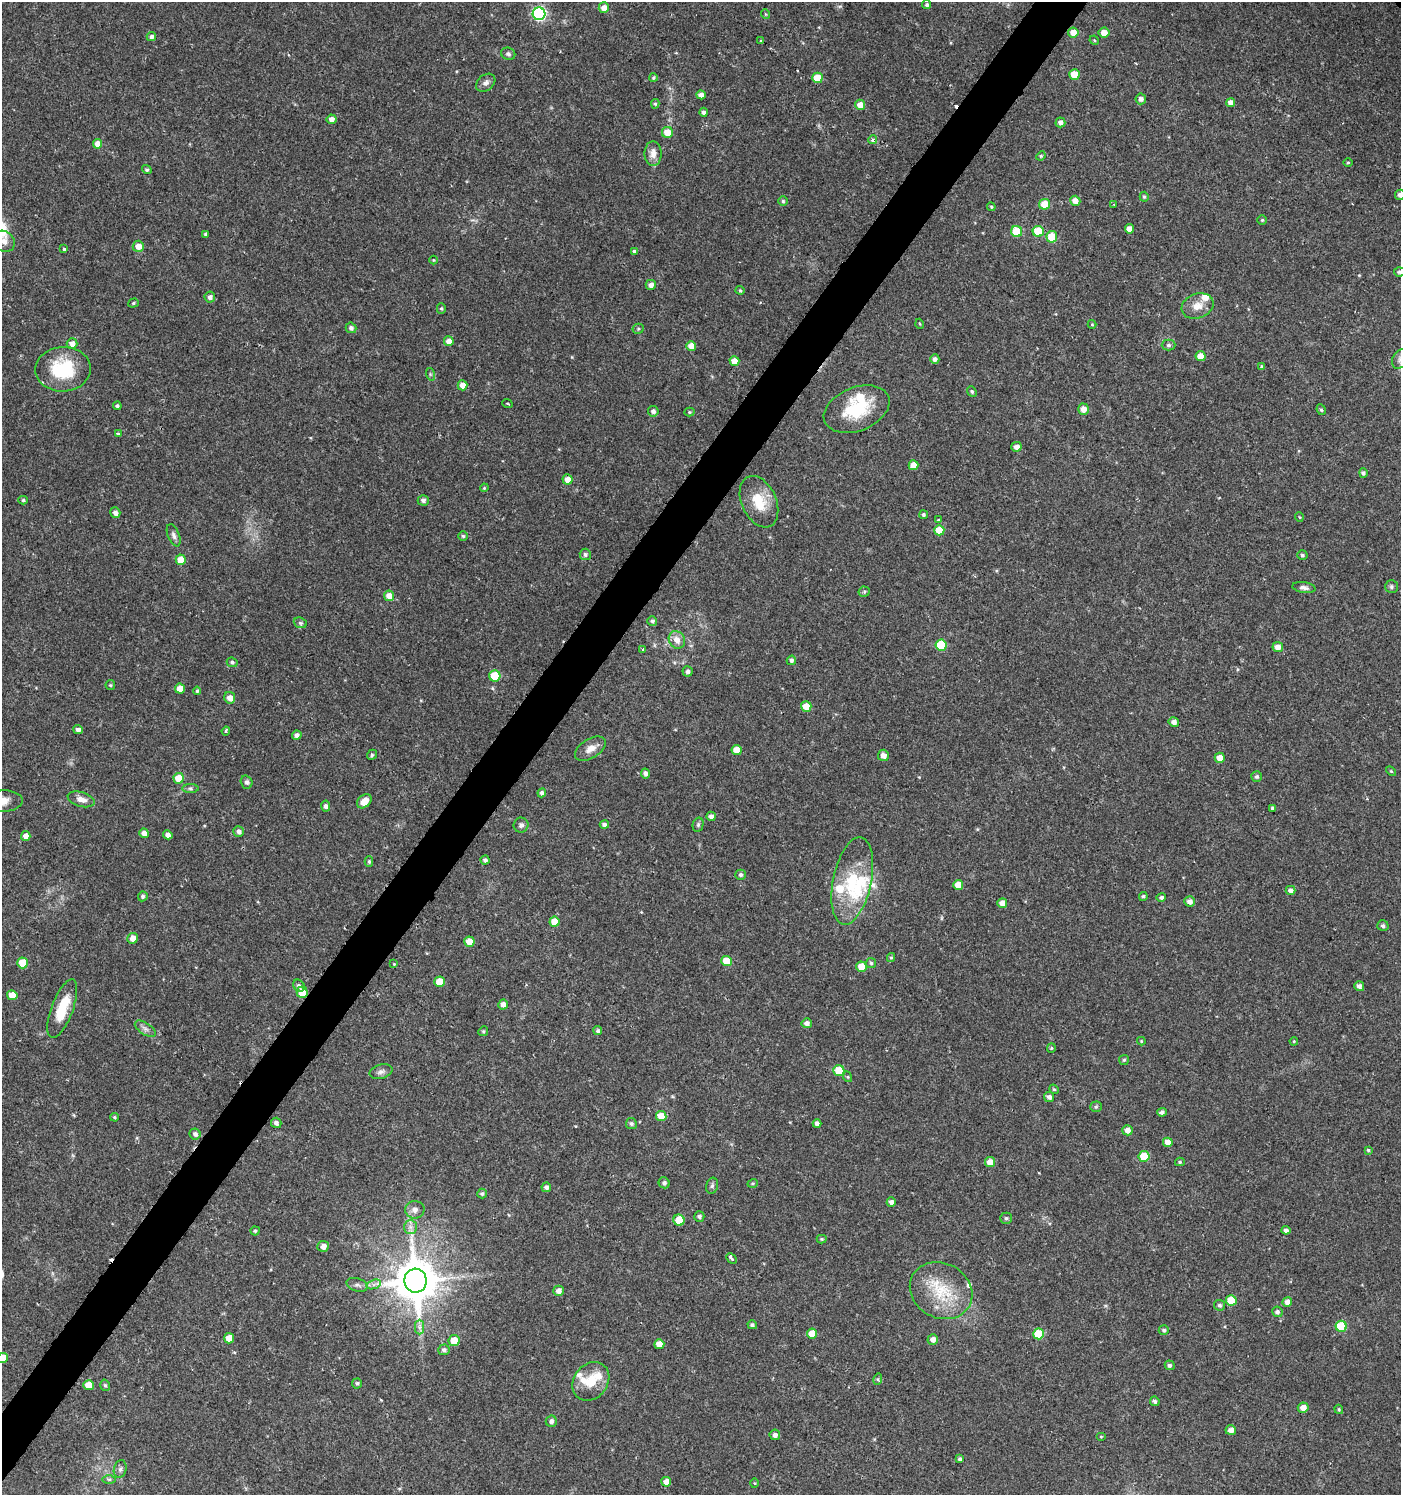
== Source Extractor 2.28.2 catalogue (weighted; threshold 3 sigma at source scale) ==
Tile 7 of 4 x 4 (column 3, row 2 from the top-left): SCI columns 3043-4441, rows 2990-4482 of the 6032 x 6001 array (HDU 1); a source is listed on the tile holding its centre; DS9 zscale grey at full resolution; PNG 1403 x 1497 px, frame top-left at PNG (2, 2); each listed source drawn as its Kron ellipse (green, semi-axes under 4 px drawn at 4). Shown black and unused: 4% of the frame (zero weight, under 2 of 3 exposures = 1% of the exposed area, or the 3 px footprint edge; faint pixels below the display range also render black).
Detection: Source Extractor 2.28.2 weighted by HDU 2 'WHT'; one run over the whole footprint, this tile lists its part. Background 0.025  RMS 0.0041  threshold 0.0186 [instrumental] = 3 sigma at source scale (4.5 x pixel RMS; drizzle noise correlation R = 1.50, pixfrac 1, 0.0396/0.0396 arcsec/px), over >= 5 px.
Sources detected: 267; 3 cosmic-ray / hot-pixel residue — neither listed nor drawn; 9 inside a brighter listed object's ellipse — not listed separately; the other 255 listed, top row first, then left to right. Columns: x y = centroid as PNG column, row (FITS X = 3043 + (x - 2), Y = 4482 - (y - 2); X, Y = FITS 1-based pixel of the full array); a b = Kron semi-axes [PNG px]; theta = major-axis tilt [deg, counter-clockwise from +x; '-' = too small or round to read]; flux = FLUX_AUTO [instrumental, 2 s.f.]
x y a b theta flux
927 5 5 4 - 0.8
604 8 5 5 - 3.5
539 14 6 6 - 73
765 14 5 3 - 0.38
1073 32 5 5 - 4
1104 33 5 5 - 3.2
151 37 4 4 - 1.5
1094 40 5 4 - 0.47
760 41 4 3 - 0.43
508 54 7 6 - 0.98
1074 75 5 5 - 6.8
653 77 4 4 - 0.54
817 78 5 5 - 10
486 83 11 7 39 1.7
701 95 4 4 - 2.7
1141 99 5 5 - 1.7
1231 103 4 4 - 2.8
655 104 5 4 - 0.61
860 105 5 5 - 4.9
704 112 4 4 - 1.1
331 119 5 5 - 2.4
1060 122 5 5 - 1.6
667 132 5 5 - 6.3
872 140 4 4 - 0.82
97 144 5 4 - 4
653 154 12 8 -89 3.2
1041 156 5 4 - 0.52
1348 162 5 3 - 0.42
147 170 5 4 - 0.69
1400 195 5 5 - 1.6
1144 197 5 4 - 0.68
783 201 5 5 - 0.67
1075 201 5 4 - 3.1
1045 204 5 5 - 6.6
1114 204 3 2 - 0.3
991 207 4 4 - 0.5
1262 220 5 5 - 0.53
1130 229 5 4 - 2.8
1017 231 5 5 - 15
1038 231 5 5 - 15
205 234 3 3 - 0.59
1052 237 6 5 - 9.6
4 241 11 9 -45 2.9
138 246 6 5 - 4
64 249 3 3 - 1.1
634 251 4 3 - 1.6
433 260 4 3 - 0.31
1399 272 5 4 - 0.82
651 285 5 5 - 1.9
740 290 4 4 - 0.49
210 297 5 5 - 1.4
133 303 5 4 - 0.6
1198 306 16 12 20 4.8
441 308 5 4 - 0.61
920 324 5 3 - 0.34
1092 324 4 4 - 0.39
351 328 5 5 - 1.2
638 329 5 5 - 0.6
449 341 5 4 - 2.9
72 344 5 5 - 2.8
1169 345 7 5 0 0.95
691 346 5 5 - 5
1201 356 5 5 - 4.4
935 359 5 4 - 1.3
1400 359 10 7 57 1.7
734 361 5 5 - 4.7
1261 367 3 3 - 0.54
63 369 28 22 3 23
430 374 6 4 -72 0.57
462 385 5 5 - 3.5
972 391 6 4 -50 0.68
507 403 5 2 - 0.43
117 406 4 4 - 0.82
857 409 34 21 22 21
1083 409 5 5 - 3.4
1321 410 5 4 - 0.69
653 411 5 5 - 1.3
689 412 5 4 - 0.49
118 434 3 3 - 1.1
1016 447 5 5 - 2.1
913 465 5 5 - 4.4
1363 473 5 4 - 0.89
567 479 5 5 - 3.9
484 488 4 3 - 0.39
23 500 5 4 - 0.63
423 500 5 5 - 1.4
759 502 27 17 -66 11
115 513 5 5 - 1.6
924 515 4 4 - 0.76
1299 517 5 3 - 0.34
938 520 4 3 - 0.46
939 530 5 5 - 7.4
174 535 11 5 -67 1.5
463 536 5 5 - 0.6
585 554 6 5 - 1
1302 555 5 5 - 0.79
181 560 5 5 - 6.9
1391 587 6 6 - 0.85
1304 588 12 5 -8 1.5
864 592 5 5 - 0.67
389 596 5 5 - 4.2
652 621 5 5 - 0.94
300 623 7 5 -22 0.83
677 640 9 7 -56 3.3
941 645 5 5 - 21
1278 647 5 5 - 2.6
643 650 3 3 - 1.5
791 660 5 4 - 1.1
232 662 5 4 - 0.78
688 671 5 5 - 1.4
495 676 5 5 - 15
110 685 5 4 - 0.53
180 689 5 5 - 5.3
197 691 4 4 - 0.6
230 698 6 5 - 3
806 706 5 5 - 6
1174 722 5 5 - 1.8
78 730 4 4 - 1.6
226 731 4 3 - 0.92
297 735 5 4 - 1.6
590 749 17 9 32 3.8
737 750 5 5 - 4.8
372 755 5 4 - 0.57
883 755 6 5 - 2.3
1220 758 5 5 - 4
1391 771 6 3 -44 0.45
645 773 5 4 - 1.6
1257 776 5 5 - 0.89
179 778 5 5 - 8.9
247 782 7 5 -72 1.1
190 789 8 4 0 0.84
542 793 4 4 - 1.2
81 799 14 7 -16 2.8
3 801 19 10 2 5.2
364 801 8 6 41 3.8
325 806 5 4 - 1.3
1272 808 3 3 - 0.78
711 816 5 4 - 1.6
604 824 4 4 - 1.2
521 825 7 7 - 1.4
698 825 7 5 76 0.81
238 831 5 5 - 1.5
144 833 5 4 - 2.3
168 835 5 4 - 1.8
26 836 5 5 - 3
485 860 4 4 - 1.1
369 861 5 4 - 0.67
741 875 5 5 - 1.1
852 881 44 19 78 22
958 885 5 5 - 5.7
1290 890 5 4 - 1.6
143 896 5 4 - 0.79
1143 896 4 4 - 0.73
1161 897 5 4 - 0.99
1190 901 5 5 - 1.9
1002 903 5 5 - 3
554 922 5 5 - 7.6
1383 926 5 5 - 0.91
133 938 5 5 - 3.6
469 942 5 5 - 5.3
891 957 4 4 - 0.48
726 961 5 5 - 6.8
23 963 5 5 - 10
871 963 5 5 - 0.67
394 964 3 3 - 0.33
862 967 5 5 - 7.7
439 982 5 5 - 7.4
299 986 6 5 - 1
1359 986 5 5 - 1.5
302 992 5 5 - 13
12 995 5 5 - 4.7
503 1004 5 5 - 2.3
62 1009 31 10 69 12
807 1023 5 5 - 1.7
145 1029 12 6 -33 1.6
483 1031 5 4 - 0.58
598 1031 4 4 - 0.82
1141 1041 4 4 - 0.39
1294 1041 4 3 - 0.34
1051 1048 5 4 - 0.51
1124 1060 5 4 - 0.61
839 1071 5 5 - 11
381 1072 12 7 17 1.6
848 1077 5 3 - 0.47
1054 1089 5 4 - 0.57
1049 1097 5 5 - 1.4
1096 1107 5 5 - 0.64
1162 1112 5 4 - 1.3
661 1116 5 5 - 6.4
115 1117 4 3 - 0.5
276 1123 5 5 - 1.3
631 1124 5 5 - 0.91
817 1124 4 4 - 1.8
1128 1130 5 5 - 2.4
195 1134 5 5 - 1.4
1168 1142 5 4 - 3.6
1368 1150 4 4 - 0.54
1144 1156 5 5 - 11
990 1162 5 5 - 3.8
1180 1162 5 4 - 0.55
664 1183 5 5 - 1.2
753 1183 5 3 - 0.5
712 1186 8 6 73 0.92
546 1187 5 4 - 1.3
482 1194 5 4 - 0.83
891 1202 4 4 - 1.6
415 1210 9 9 - 2.3
699 1216 5 5 - 1.1
1006 1218 6 5 - 0.81
679 1220 5 5 - 9.1
410 1227 7 6 - 1.5
1286 1230 4 4 - 1.4
255 1231 4 4 - 0.69
822 1239 5 4 - 0.5
323 1246 6 5 - 2.6
731 1259 6 3 -45 3.7
416 1281 12 11 - 1700
374 1284 7 4 19 1.2
357 1285 11 6 -16 1.6
558 1291 5 5 - 2.3
941 1291 32 27 -29 19
1231 1300 5 5 - 10
1287 1302 5 5 - 2.6
1219 1305 5 5 - 0.95
1277 1312 5 5 - 1.2
752 1325 5 4 - 0.87
1341 1326 5 5 - 19
420 1327 7 4 90 1.3
1164 1330 5 4 - 0.85
812 1333 5 5 - 4.9
1038 1334 5 5 - 16
229 1338 5 5 - 5.3
933 1339 5 5 - 2.1
454 1340 5 5 - 5.9
659 1344 5 5 - 4
444 1350 5 5 - 1.2
3 1358 5 5 - 7.7
1170 1365 5 4 - 1
878 1379 6 4 73 0.56
591 1381 21 16 52 9.7
357 1383 5 5 - 0.83
89 1385 5 5 - 5.4
105 1385 6 4 -73 0.71
1155 1401 5 4 - 1
1303 1408 5 5 - 3.4
1339 1409 5 3 - 0.49
551 1421 5 5 - 1.4
1231 1430 5 5 - 2.5
775 1435 5 5 - 1.5
1101 1437 5 3 - 0.36
960 1459 4 3 - 0.92
120 1469 9 6 74 1.3
109 1479 7 4 0 0.74
666 1482 5 5 - 2.9
755 1483 5 3 - 0.36
Overlapping masked pixels (flux is a lower limit): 1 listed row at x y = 302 992
Isophote crosses this tile's border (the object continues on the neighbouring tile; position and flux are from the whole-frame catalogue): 6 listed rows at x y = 1400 195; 4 241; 1399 272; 1400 359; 3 801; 3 1358